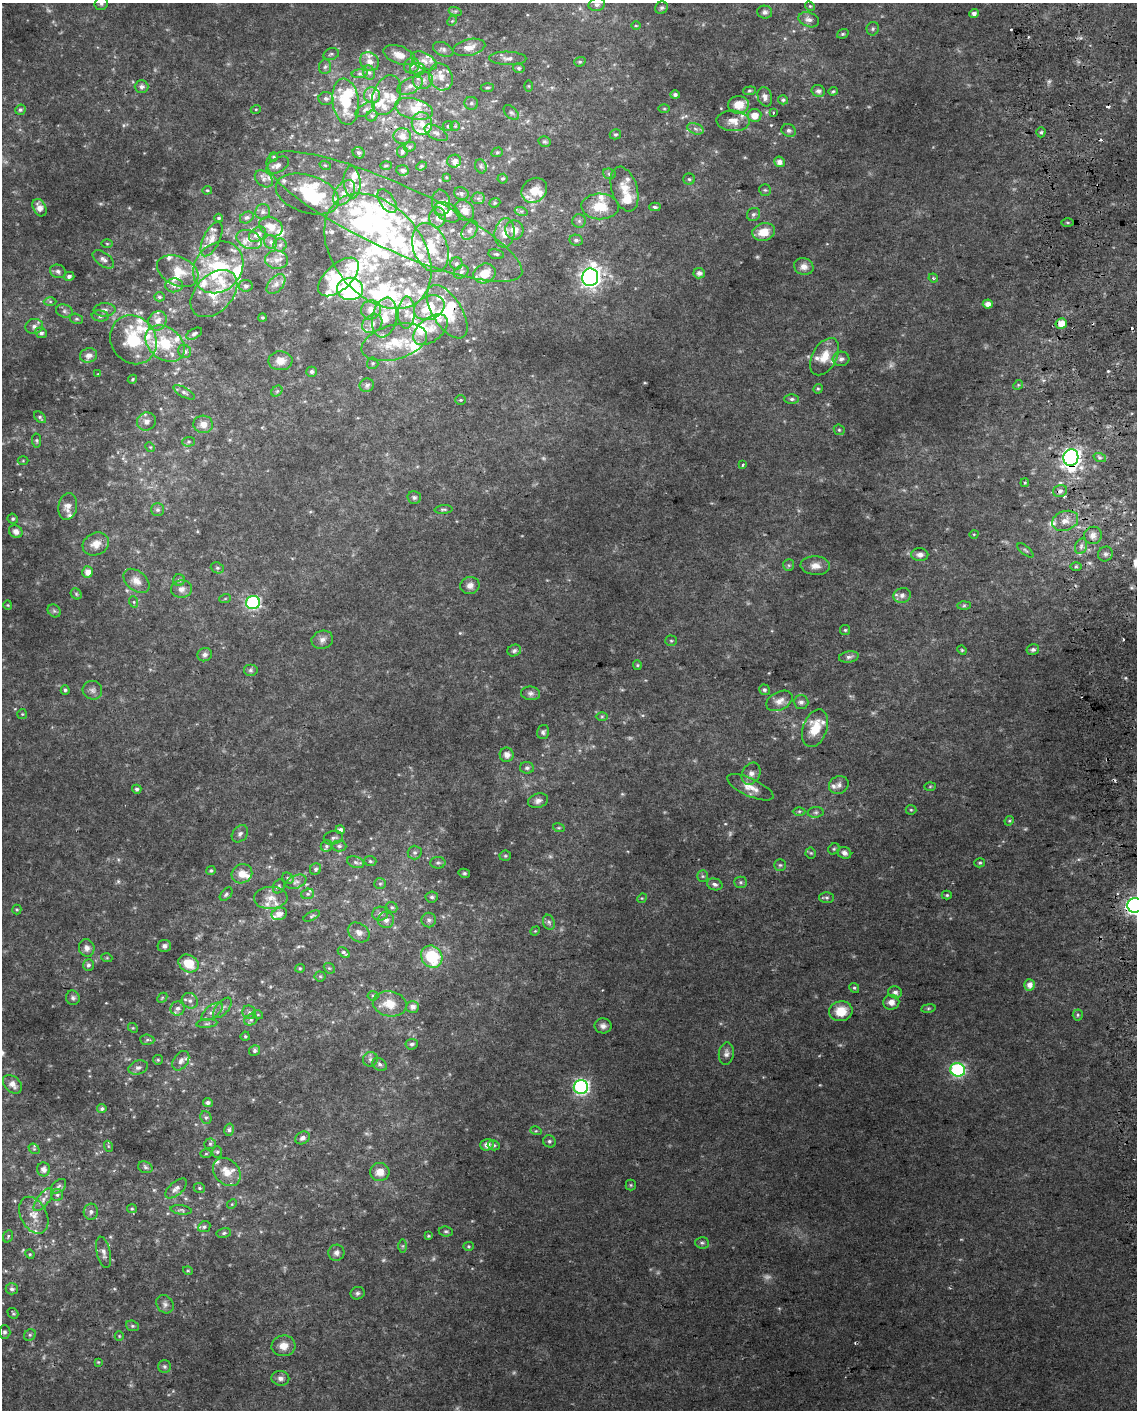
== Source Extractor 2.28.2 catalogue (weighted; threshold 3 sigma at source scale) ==
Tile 6 of 4 x 3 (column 2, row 2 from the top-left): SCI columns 1175-2309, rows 1419-2826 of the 4618 x 4284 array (HDU 1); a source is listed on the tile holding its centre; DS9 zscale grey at full resolution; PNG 1139 x 1412 px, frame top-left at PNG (2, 3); each listed source drawn as its Kron ellipse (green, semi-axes under 4 px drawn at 4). Shown black and unused: <1% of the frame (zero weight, under 2 of 3 exposures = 2% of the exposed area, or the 3 px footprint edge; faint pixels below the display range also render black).
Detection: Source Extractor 2.28.2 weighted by HDU 2 'WHT'; one run over the whole footprint, this tile lists its part. Background 0.0735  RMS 0.013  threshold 0.059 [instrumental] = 3 sigma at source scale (4.5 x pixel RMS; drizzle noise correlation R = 1.50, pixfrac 1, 0.0396/0.0396 arcsec/px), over >= 5 px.
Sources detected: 524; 12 too faint to see at this stretch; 7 inside a brighter object's white glare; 9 cosmic-ray / hot-pixel residue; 1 long thin detection or spike segment (spike, bleed or trail) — neither listed nor drawn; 95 inside a brighter listed object's ellipse — not listed separately; the other 400 listed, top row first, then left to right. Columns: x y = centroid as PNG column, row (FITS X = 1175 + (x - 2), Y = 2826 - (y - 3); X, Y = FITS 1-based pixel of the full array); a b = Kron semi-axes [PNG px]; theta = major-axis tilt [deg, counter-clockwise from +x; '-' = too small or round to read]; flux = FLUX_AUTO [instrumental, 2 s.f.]
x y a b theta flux
101 3 7 6 - 3.4
597 5 8 6 12 4.4
810 6 5 4 - 1.6
661 8 6 6 - 2.6
455 11 6 4 -17 1.9
765 12 7 6 - 4.1
974 14 4 4 - 5.3
809 20 10 7 -22 6.7
452 21 5 4 - 1.6
636 26 5 3 - 1.3
873 29 7 6 - 2.7
843 34 6 4 20 2
469 47 16 8 12 12
443 49 11 6 -23 4.6
331 54 8 5 17 3
399 55 16 9 -20 14
508 58 18 6 -1 7
369 61 10 9 - 10
424 61 14 8 -28 9
580 62 6 4 20 1.9
412 66 8 7 - 4.7
325 67 7 6 - 3.5
519 68 6 4 -15 2.3
418 69 7 6 - 4.6
369 72 7 6 - 4
360 74 8 4 7 3.5
441 77 14 11 -65 15
423 80 10 8 13 9
410 86 14 7 26 8.7
529 86 5 3 - 1.2
142 87 7 6 - 4.7
487 88 6 4 4 2.2
749 91 6 4 5 2
818 91 7 6 - 4.5
833 91 5 3 - 1.7
372 95 8 7 - 10
386 95 21 13 68 18
675 95 5 4 - 3.7
765 97 10 7 -74 6
326 99 7 6 - 4.4
783 100 5 4 - 2.4
346 102 23 13 -82 48
471 103 7 6 - 3.1
738 105 10 8 8 19
256 109 5 3 - 1.2
365 109 11 5 34 4.6
414 109 19 10 -14 22
664 109 5 3 - 1.4
20 110 5 5 - 2.5
511 113 9 5 -44 3.3
773 113 3 3 - 3.1
754 115 7 6 - 13
372 116 6 5 - 2.5
733 121 16 10 -2 15
422 124 11 10 - 13
448 126 5 5 - 2.1
455 126 5 5 - 1.7
695 129 8 5 -20 4.2
789 130 7 6 - 3.8
1041 132 5 4 - 2.7
436 133 13 6 -29 6.2
615 134 6 5 - 2
402 136 8 8 - 9.6
545 141 6 5 - 2.3
410 147 6 4 22 2
402 151 6 5 - 2.4
497 152 6 4 20 2
359 153 6 5 - 3
274 157 4 4 - 1.5
454 161 7 6 - 5.9
779 162 5 5 - 7.5
278 165 12 7 29 5.5
325 165 5 3 - 1.4
386 165 5 3 - 1.5
421 166 5 4 - 1.7
481 166 7 5 -68 2.8
402 170 6 5 - 3.8
609 174 6 5 - 2.6
446 177 3 3 - 1.1
264 179 10 7 -38 5
503 179 5 5 - 2
689 179 6 5 - 2.5
352 182 16 8 -86 12
625 189 23 12 -73 21
207 190 5 3 - 1.7
534 190 14 11 42 19
765 190 6 5 - 2
344 193 14 9 53 11
461 193 7 6 - 3.2
307 194 33 19 -18 59
478 198 6 6 - 3.1
387 201 13 7 -56 6.5
441 202 13 9 -79 8.4
495 203 6 4 21 2
600 206 19 13 -2 30
655 207 6 4 -2 2.7
40 208 9 6 -62 10
465 210 11 9 -56 12
521 211 6 4 -17 2.5
263 212 8 7 - 4.5
447 212 14 8 -27 17
754 214 7 6 - 3.3
247 217 7 5 30 3.3
394 217 139 32 -25 260
219 218 4 3 - 1.9
437 218 10 8 88 8.3
579 221 7 6 - 3.6
1068 222 6 3 0 1.5
271 227 12 9 -24 15
470 230 10 7 58 6
514 230 9 9 - 14
764 232 11 8 16 20
505 233 15 10 82 17
257 234 9 6 36 8.3
212 239 18 8 65 11
249 240 13 9 -23 11
576 240 7 5 -10 3.2
271 242 7 6 - 4.2
107 244 5 3 - 1.3
280 245 6 6 - 3.6
430 248 25 17 -69 43
378 251 65 44 -51 230
496 254 8 5 -9 2.9
103 259 12 6 -36 6.5
276 260 11 9 -9 9.3
456 263 6 6 - 2.7
218 267 27 23 50 91
804 267 10 8 -15 8
58 271 8 6 -20 4.2
178 271 22 14 -25 25
461 272 8 6 30 3.8
485 273 11 9 26 20
699 273 5 5 - 5.6
69 276 5 4 - 4
339 277 25 13 42 42
590 277 9 8 - 670
933 278 5 4 - 1.8
276 284 12 7 48 7.4
174 285 9 7 4 5
246 286 7 5 -8 3.4
350 289 13 11 -2 230
214 294 27 18 46 36
159 297 5 4 - 2.1
50 301 6 4 -1 2
988 304 5 4 - 8.2
429 308 16 11 23 35
105 310 11 6 4 5.8
371 310 10 9 - 13
64 311 8 6 -16 4.3
447 312 30 14 -58 37
406 313 16 8 88 13
100 316 8 5 -7 3.6
262 317 4 4 - 1.7
384 318 20 12 79 26
76 319 6 5 - 2.2
157 321 10 9 - 11
372 324 11 8 35 8.9
1061 324 6 5 - 16
34 326 9 7 16 5.2
431 330 20 11 38 18
41 333 6 5 - 3.9
194 334 8 5 30 3.2
133 340 25 22 -57 64
394 342 33 17 15 51
165 344 22 16 -37 48
185 351 7 6 - 3.9
88 355 9 7 18 6.9
824 357 20 12 61 21
841 359 8 7 - 4.3
280 361 12 9 -1 13
373 363 5 5 - 2.2
312 372 5 5 - 3.3
98 374 4 4 - 1.1
132 379 5 4 - 1.7
367 385 7 6 - 4.2
1018 385 5 4 - 1.6
818 389 5 4 - 1.8
277 391 6 5 - 2
184 392 12 5 -30 3.9
792 399 7 5 0 3.1
460 400 5 4 - 1.6
40 417 7 4 -41 2.4
146 421 10 9 - 7.4
203 424 10 8 -4 11
839 430 6 5 - 1.8
36 440 7 4 -83 2.2
189 442 6 5 - 2.2
150 447 5 4 - 1.4
1071 457 8 7 - 620
1100 458 6 4 -19 2.6
23 461 5 3 - 1.3
743 465 3 3 - 1.8
1025 483 4 3 - 1.5
1060 491 7 5 17 4.7
414 497 7 6 - 3.1
68 507 13 9 81 10
444 509 9 3 4 2.1
158 510 6 6 - 3.3
13 519 5 5 - 2.4
1065 521 13 9 19 12
16 531 7 6 - 7.7
974 534 5 3 - 1.2
1093 535 9 8 - 8.1
96 544 14 11 27 12
1081 546 8 6 70 4.4
1025 550 10 4 -40 2.6
1105 554 8 7 - 4.2
920 555 8 6 -3 6
789 565 6 5 - 2.4
815 566 15 9 -4 11
1076 566 6 4 0 2
217 568 7 5 -20 2.6
88 572 5 5 - 9
179 580 6 5 - 2.6
136 581 15 10 -40 11
470 585 9 8 - 7.5
181 589 10 9 - 6.8
76 594 6 5 - 2
902 595 9 7 16 5.5
225 599 6 3 19 1.3
134 602 6 3 -72 1.6
253 603 7 6 - 220
8 605 4 4 - 1.4
964 605 7 4 1 2.4
54 611 7 5 -44 2.9
845 630 5 5 - 1.9
322 640 11 9 18 6.8
671 641 5 5 - 2
962 650 5 4 - 1.5
1033 650 6 5 - 3.6
514 651 7 5 20 3.4
205 655 7 6 - 4.9
849 657 10 5 10 4.6
637 665 5 4 - 1.6
250 670 7 6 - 3.1
65 690 5 4 - 2.4
92 690 10 9 - 5.8
764 690 5 5 - 3
530 693 9 6 -7 4.5
779 701 14 9 27 11
801 702 7 6 - 4.7
22 714 5 5 - 1.6
602 716 6 4 0 1.9
815 728 19 12 70 33
543 732 7 6 - 3.2
507 755 7 7 - 7
527 768 7 5 -8 3.3
751 774 11 8 60 7.6
839 785 10 8 24 5.8
930 786 6 4 2 1.4
750 787 25 9 -24 15
137 789 4 4 - 3.1
538 801 10 7 17 5.4
911 810 5 5 - 1.7
799 811 6 4 1 2
816 812 8 5 5 2.9
1009 821 5 4 - 1.5
559 828 6 4 -18 1.6
340 830 4 4 - 5.1
240 834 9 7 50 4.6
333 838 9 6 13 4
326 846 6 5 - 2.2
339 846 7 5 -1 3.3
834 849 6 5 - 2.2
415 853 7 7 - 3.7
811 853 5 5 - 1.8
844 853 7 6 - 6
505 856 5 5 - 1.8
370 861 6 5 - 2.1
356 862 9 5 -17 3.6
438 863 7 6 - 2.9
980 863 5 4 - 2
780 865 6 6 - 2.3
316 869 6 5 - 2.6
211 870 4 4 - 2.1
464 873 6 4 -13 2.1
242 874 10 9 - 13
703 876 6 5 - 2.3
288 878 6 5 - 2.3
296 882 11 6 22 4.9
741 882 6 5 - 2.5
380 884 6 5 - 2.3
715 884 8 6 -16 4.5
279 886 7 5 61 2.5
226 894 8 5 50 2.8
308 894 6 5 - 2.4
947 895 5 4 - 1.7
432 897 6 5 - 3
271 898 17 11 3 14
642 898 5 4 - 1.2
827 898 7 5 -2 2.5
1135 905 7 7 - 500
392 907 6 5 - 2.4
17 909 5 4 - 1.6
279 914 8 6 20 7.1
380 914 8 7 - 4.1
312 916 9 4 27 2.1
386 920 8 8 - 5.7
429 920 7 7 - 4.1
549 922 8 5 -68 3.2
535 931 5 4 - 1.3
359 932 12 9 -34 8.2
164 946 7 6 - 4.3
87 948 9 7 -75 6.4
344 952 7 4 -40 4.1
432 957 11 10 - 61
107 958 5 3 - 1.4
188 963 10 8 -29 28
88 965 6 5 - 3.5
300 968 5 4 - 1.5
329 968 6 4 -42 1.9
320 976 5 5 - 1.7
1030 985 5 5 - 8.8
854 988 5 4 - 2.1
895 992 7 6 - 4.8
373 996 5 5 - 2.1
73 998 7 7 - 3.6
162 998 6 4 46 1.8
190 1001 8 7 - 4.8
891 1002 8 7 - 8.1
390 1004 17 12 -10 23
413 1007 6 6 - 6.3
178 1008 7 7 - 5.3
222 1008 12 6 50 5.6
928 1008 7 4 8 1.9
841 1011 11 10 - 22
212 1012 12 6 38 6.5
249 1012 7 6 - 3.9
258 1015 5 3 - 1.2
1078 1015 5 5 - 2.3
251 1020 7 5 21 2.8
207 1023 10 4 5 3.2
603 1026 8 7 - 5.9
133 1028 5 4 - 1.5
245 1036 4 4 - 1.9
147 1040 7 5 -5 2.3
412 1044 6 5 - 3.1
255 1050 5 5 - 2.9
726 1053 11 7 83 5.3
370 1059 7 7 - 4
158 1060 5 4 - 1.5
181 1061 11 7 56 6
380 1064 8 6 -33 3.6
138 1068 10 6 17 5.1
958 1070 7 7 - 220
12 1084 11 7 -43 8.4
581 1087 7 7 - 320
208 1103 5 4 - 3.9
102 1109 5 4 - 2.7
206 1117 6 5 - 2.7
229 1130 6 5 - 2.8
536 1131 5 3 - 1.6
303 1138 7 6 - 4.5
549 1141 6 6 - 3
210 1144 6 5 - 2.2
487 1145 7 5 18 7
494 1145 6 5 - 2.6
108 1146 5 3 - 1.2
34 1149 6 4 -41 1.9
217 1152 6 5 - 2.4
206 1154 6 4 2 1.6
145 1167 7 5 -18 3.1
44 1169 7 6 - 6.6
227 1172 15 12 -46 17
380 1172 9 9 - 13
631 1185 5 5 - 1.7
58 1186 9 6 42 3.8
176 1188 13 6 40 6.8
199 1188 6 4 -22 2.4
57 1195 6 6 - 3
43 1199 14 6 53 7.7
232 1204 5 4 - 1.5
132 1209 5 4 - 1.6
181 1210 10 4 -8 2.9
91 1212 8 7 - 4.4
34 1215 19 13 -63 18
204 1227 6 5 - 2.8
446 1231 7 5 -7 2.4
224 1233 7 5 11 2.5
8 1236 6 4 70 1.8
429 1236 4 4 - 1.3
702 1243 7 5 -4 2.8
403 1246 6 4 90 2.1
468 1246 5 4 - 1.8
103 1252 16 6 -77 6.4
336 1253 8 8 - 5.4
30 1254 5 4 - 1.7
188 1271 5 3 - 1.2
12 1289 6 5 - 3.2
357 1293 7 6 - 3.1
165 1304 10 8 -52 5.4
13 1313 6 4 -43 1.9
132 1326 7 5 -20 2.4
4 1332 6 6 - 3.2
30 1335 6 5 - 2.6
119 1336 5 4 - 1.4
283 1346 12 10 5 14
98 1362 4 4 - 1.2
164 1366 6 6 - 2.8
280 1378 9 7 -10 5.5
Overlapping masked pixels (flux is a lower limit): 4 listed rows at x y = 394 217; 447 312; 1071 457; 1135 905
Isophote crosses this tile's border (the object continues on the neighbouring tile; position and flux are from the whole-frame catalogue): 2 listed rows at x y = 101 3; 1135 905
Unlisted compact peaks at least as high as the median listed source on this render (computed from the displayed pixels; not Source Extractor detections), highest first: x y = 1108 371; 1125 678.